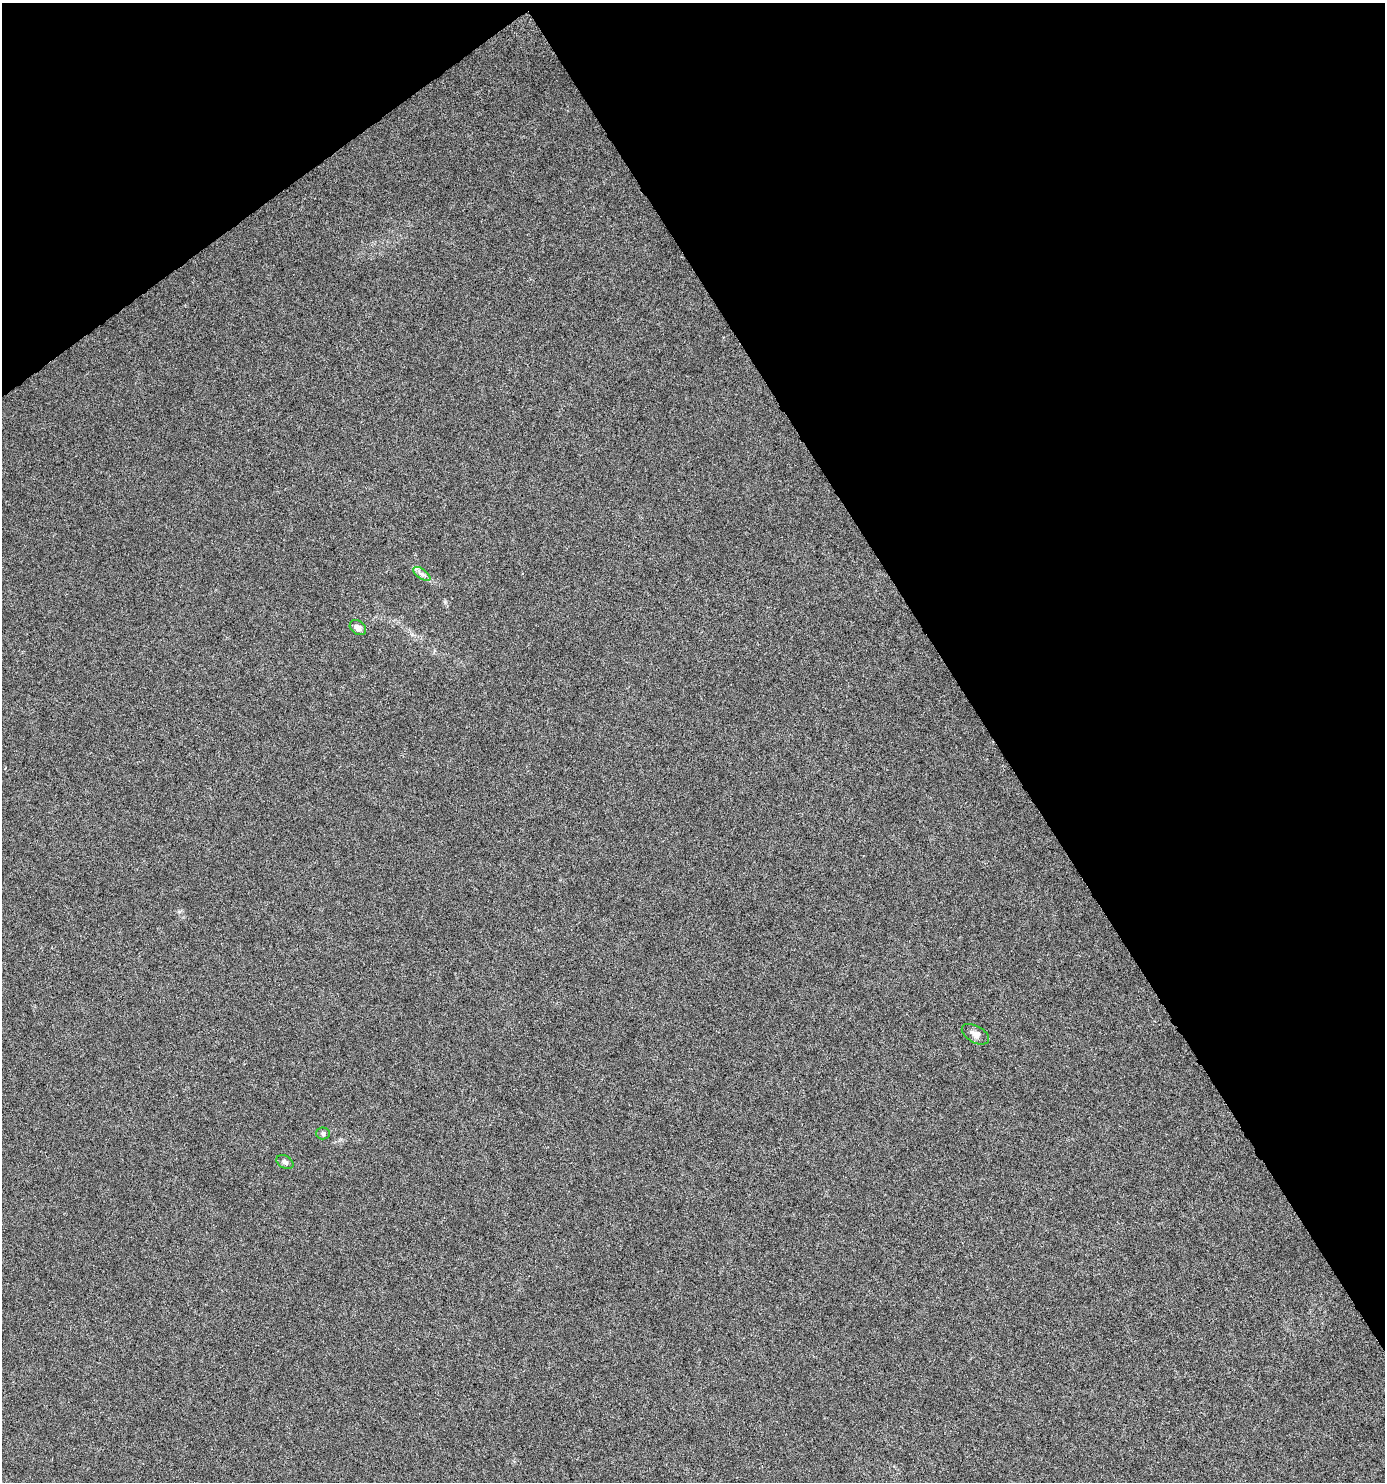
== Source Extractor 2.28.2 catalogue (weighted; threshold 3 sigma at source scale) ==
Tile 3 of 4 x 4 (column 3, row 1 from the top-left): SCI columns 2952-4334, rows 4439-5918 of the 5840 x 5920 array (HDU 1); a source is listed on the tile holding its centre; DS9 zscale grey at full resolution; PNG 1387 x 1484 px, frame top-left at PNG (2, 3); each listed source drawn as its Kron ellipse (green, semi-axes under 4 px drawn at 4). Shown black and unused: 34% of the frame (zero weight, under 4 of 8 exposures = <1% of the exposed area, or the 3 px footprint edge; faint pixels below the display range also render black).
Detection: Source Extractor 2.28.2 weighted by HDU 2 'WHT'; one run over the whole footprint, this tile lists its part. Background 9.40e-04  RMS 0.0014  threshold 0.00576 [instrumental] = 3 sigma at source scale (4.09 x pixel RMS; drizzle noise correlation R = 1.36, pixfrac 0.8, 0.0396/0.0396 arcsec/px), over >= 5 px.
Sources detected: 6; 1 inside a brighter listed object's ellipse — not listed separately; the other 5 listed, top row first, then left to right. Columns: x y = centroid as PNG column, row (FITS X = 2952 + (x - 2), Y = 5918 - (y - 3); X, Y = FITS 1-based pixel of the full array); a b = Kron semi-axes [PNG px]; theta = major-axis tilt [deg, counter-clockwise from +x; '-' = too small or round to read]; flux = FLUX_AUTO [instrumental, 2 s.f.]
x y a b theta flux
422 574 10 5 -35 0.44
358 628 9 6 -38 0.7
975 1034 15 8 -30 0.76
323 1133 7 6 - 0.32
285 1162 9 6 -29 0.45